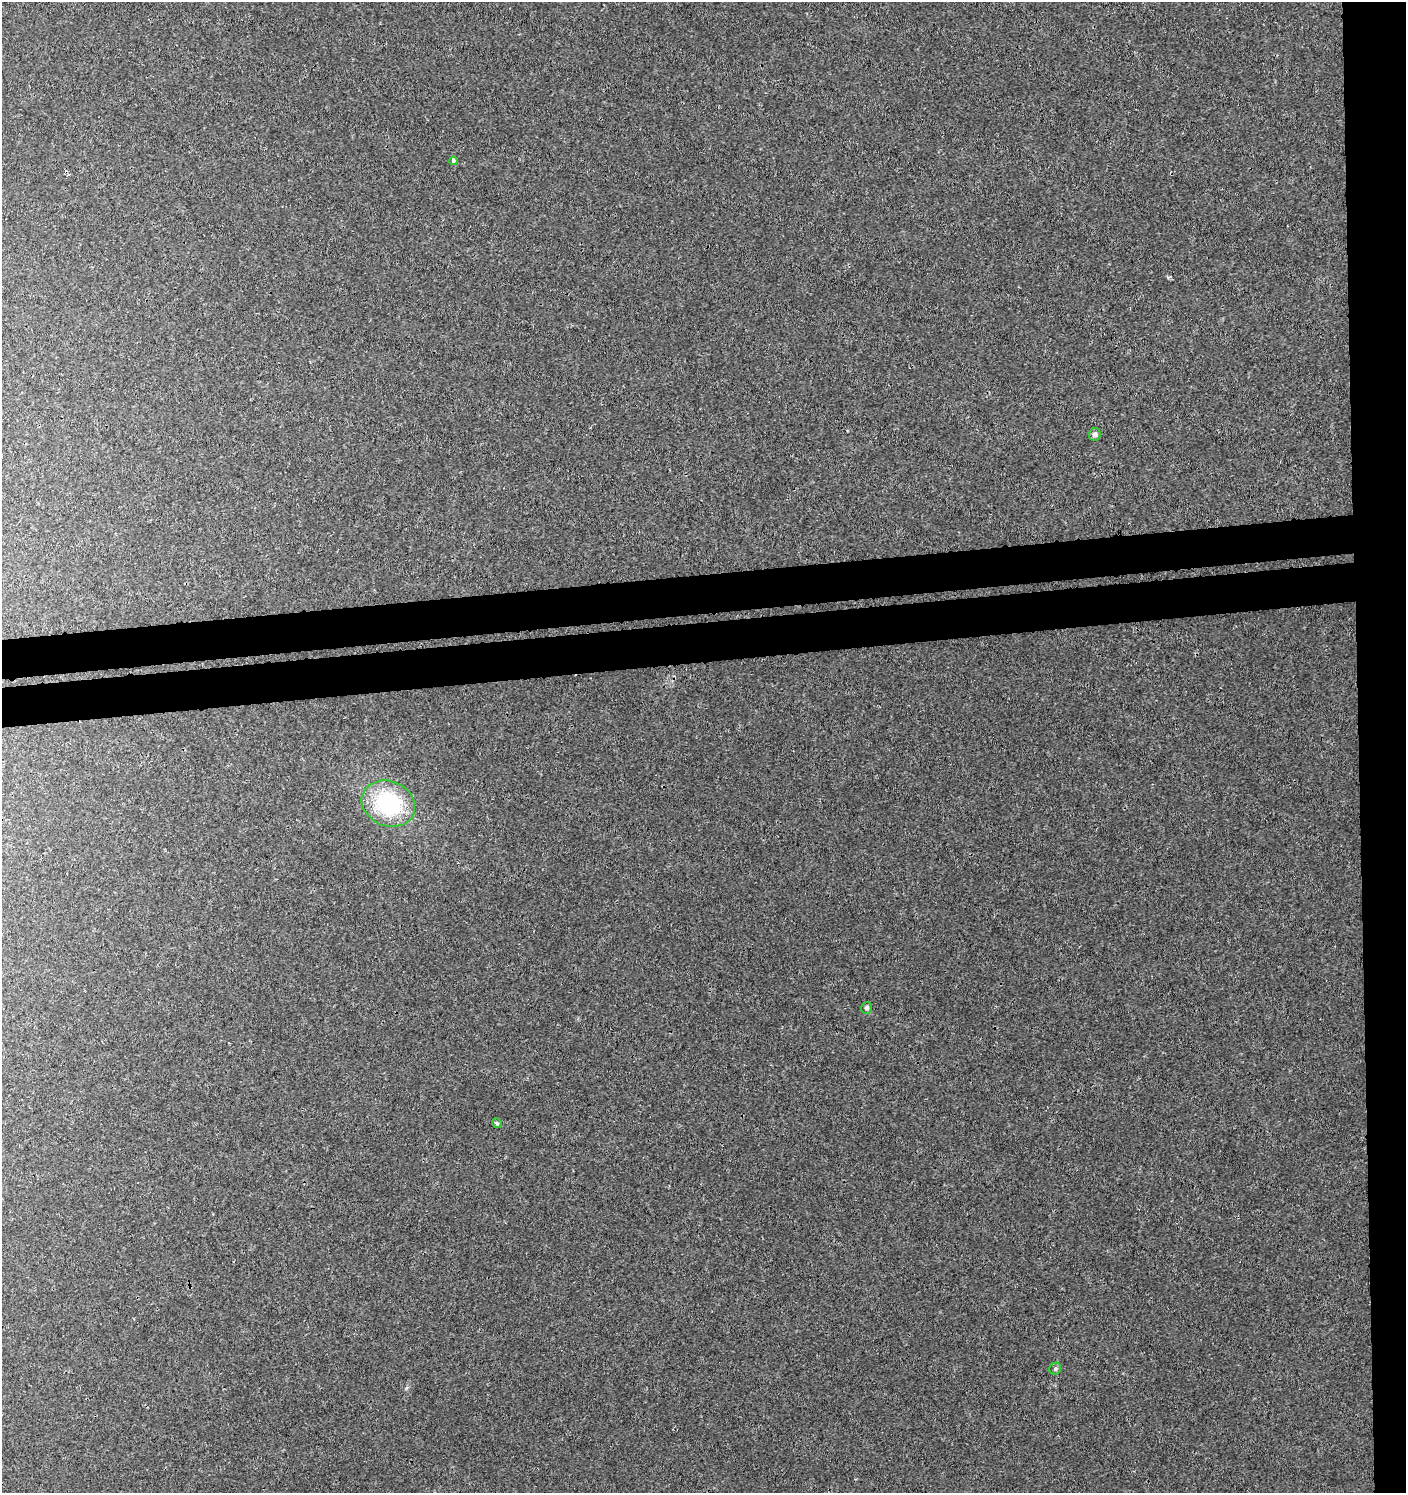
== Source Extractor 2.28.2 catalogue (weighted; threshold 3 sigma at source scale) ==
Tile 6 of 3 x 3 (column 3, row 2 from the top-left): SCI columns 2815-4218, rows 1536-3026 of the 4266 x 4562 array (HDU 1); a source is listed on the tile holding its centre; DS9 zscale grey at full resolution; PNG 1408 x 1495 px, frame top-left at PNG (2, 2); each listed source drawn as its Kron ellipse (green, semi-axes under 4 px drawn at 4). Shown black and unused: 8% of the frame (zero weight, under 3 of 4 exposures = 4% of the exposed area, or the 3 px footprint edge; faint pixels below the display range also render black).
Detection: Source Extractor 2.28.2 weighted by HDU 2 'WHT'; one run over the whole footprint, this tile lists its part. Background 0.00421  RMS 0.0021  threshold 0.00923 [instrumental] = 3 sigma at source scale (4.5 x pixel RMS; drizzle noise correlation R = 1.50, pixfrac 1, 0.0396/0.0396 arcsec/px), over >= 5 px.
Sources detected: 6; all 6 listed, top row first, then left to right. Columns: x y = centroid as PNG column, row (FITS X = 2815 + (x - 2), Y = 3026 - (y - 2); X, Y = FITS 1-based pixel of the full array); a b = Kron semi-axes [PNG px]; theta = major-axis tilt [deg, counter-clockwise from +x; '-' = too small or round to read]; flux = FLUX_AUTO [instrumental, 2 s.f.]
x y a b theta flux
453 161 4 4 - 0.65
1095 435 6 6 - 0.67
388 804 27 22 -23 19
867 1008 6 5 - 0.47
497 1123 5 4 - 0.38
1055 1369 6 5 - 0.41